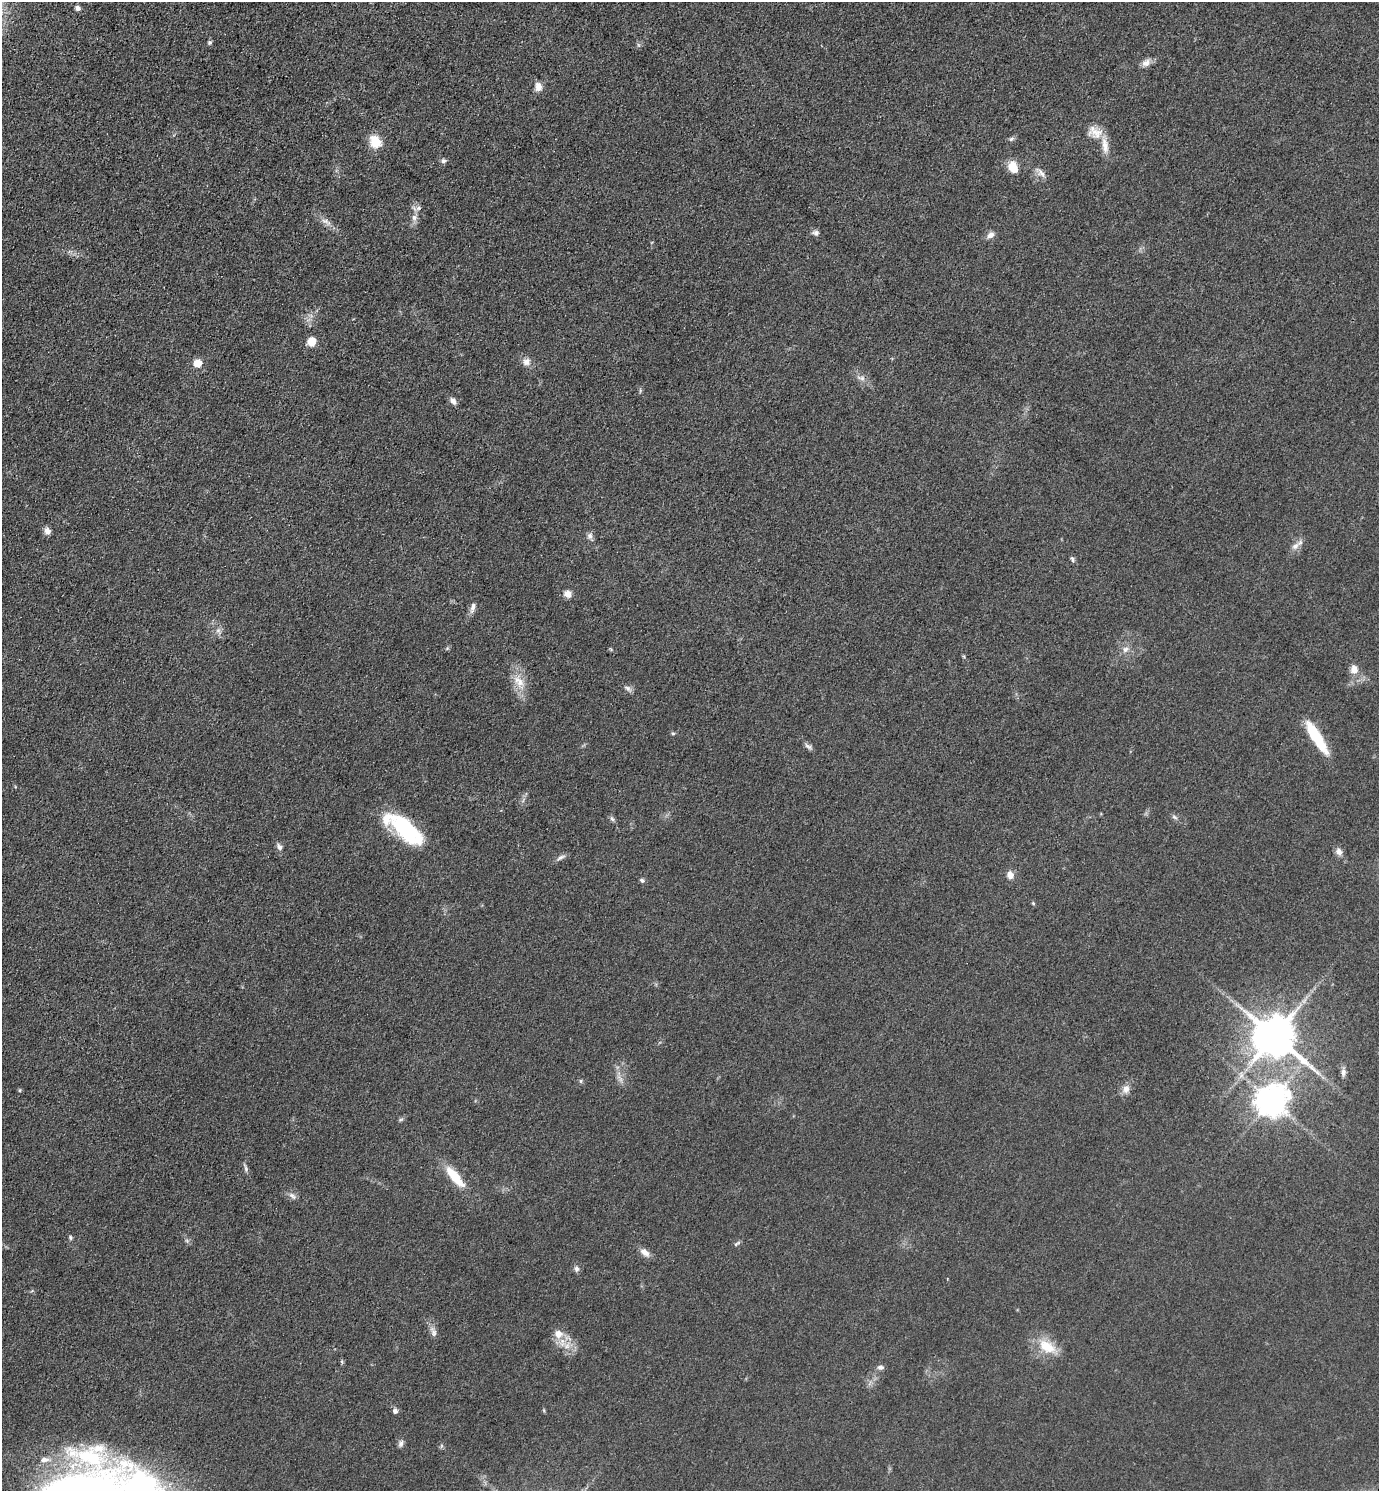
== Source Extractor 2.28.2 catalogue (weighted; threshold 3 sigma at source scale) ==
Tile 11 of 4 x 4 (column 3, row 3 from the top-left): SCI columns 3054-4430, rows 1492-2980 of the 5964 x 5961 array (HDU 1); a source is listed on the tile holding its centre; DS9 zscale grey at full resolution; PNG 1381 x 1493 px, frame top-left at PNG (2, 2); no overlay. Shown black and unused: <1% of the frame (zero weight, under 3 of 4 exposures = <1% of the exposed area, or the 3 px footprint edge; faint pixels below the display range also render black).
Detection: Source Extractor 2.28.2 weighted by HDU 2 'WHT'; one run over the whole footprint, this tile lists its part. Background 0.0497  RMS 0.0063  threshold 0.0284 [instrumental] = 3 sigma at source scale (4.5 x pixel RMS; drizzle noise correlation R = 1.50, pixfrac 1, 0.05/0.05 arcsec/px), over >= 5 px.
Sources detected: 72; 1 inside a brighter object's white glare — not listed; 4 inside a brighter listed object's ellipse — not listed separately; the other 67 listed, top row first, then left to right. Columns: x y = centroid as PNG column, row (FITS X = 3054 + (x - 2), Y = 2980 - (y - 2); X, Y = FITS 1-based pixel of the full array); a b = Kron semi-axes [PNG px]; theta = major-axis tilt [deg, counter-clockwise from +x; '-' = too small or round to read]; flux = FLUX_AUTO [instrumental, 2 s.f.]
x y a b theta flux
78 8 8 6 -33 1.9
209 43 5 5 - 1.2
1146 63 13 8 35 3.9
538 87 11 8 -84 4.5
1095 132 21 14 -28 9
1011 139 7 5 29 1.4
375 142 14 11 -57 13
443 161 7 6 - 1.7
1013 167 14 11 -67 9
1041 173 15 7 -46 3.7
418 208 8 6 21 1.9
414 217 8 8 - 2.8
326 221 17 6 -29 4.1
816 233 9 7 -17 2.2
990 235 11 8 34 3.3
311 342 10 9 - 6.5
526 362 11 10 - 3.8
198 363 5 5 - 16
861 378 13 6 -13 2.9
453 401 8 6 -60 3.1
47 531 9 7 -73 3.1
590 536 9 7 88 2.5
1295 546 12 8 38 3.9
1072 559 8 5 -66 1.4
568 594 9 8 - 3.8
473 607 14 6 74 3.2
218 630 8 6 -90 2.4
1125 649 9 8 - 3.2
1354 669 12 10 86 5
519 681 22 13 -59 11
628 688 11 6 -35 2.2
673 733 5 5 - 0.87
1314 734 31 13 -60 20
808 746 12 5 -34 2
1174 817 8 5 -27 1.5
612 819 7 5 -43 1.4
406 829 46 19 -43 50
280 847 10 7 -54 2.5
1339 852 10 8 -54 3.2
561 857 13 5 26 2.4
1010 875 8 7 - 4.8
642 880 6 5 - 1.4
1033 903 5 4 - 0.69
1274 1036 13 11 -37 2600
1343 1072 11 6 -90 2.7
1241 1075 9 6 83 2.6
581 1081 6 5 - 1
1126 1089 11 9 67 4.2
20 1090 5 3 - 0.66
1271 1101 10 9 - 1000
401 1119 8 3 19 0.96
246 1169 10 4 -80 1.7
455 1177 28 9 -50 18
292 1196 13 6 -41 2.4
70 1237 6 5 - 1
737 1244 11 4 34 1.2
645 1252 14 8 -38 4.5
576 1269 8 6 -75 2
434 1332 12 7 -72 3
562 1342 14 8 -84 6.3
1047 1347 26 15 -30 16
342 1362 6 4 -72 0.88
880 1367 8 6 -7 2.1
544 1410 6 3 74 0.67
395 1411 6 6 - 2.2
401 1444 9 6 69 2
91 1456 54 30 -13 55